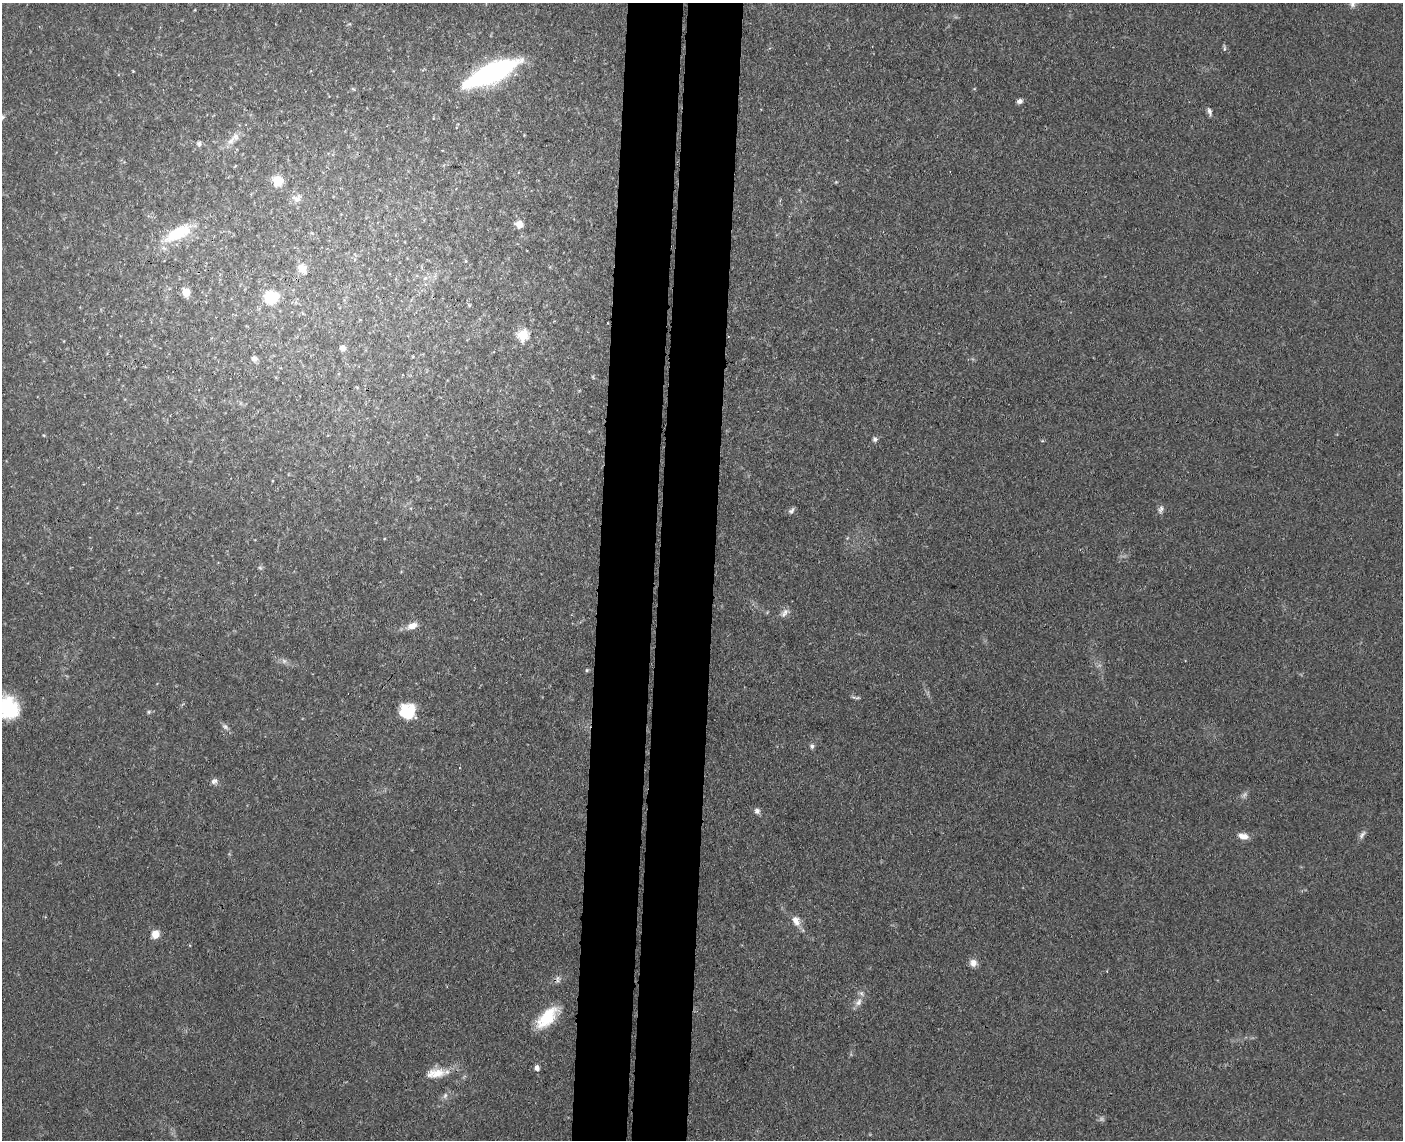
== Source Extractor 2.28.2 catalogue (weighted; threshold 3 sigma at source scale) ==
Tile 5 of 3 x 4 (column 2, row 2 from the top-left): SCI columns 1675-3075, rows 2284-3421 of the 4640 x 4568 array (HDU 1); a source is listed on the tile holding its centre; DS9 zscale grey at full resolution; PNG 1405 x 1142 px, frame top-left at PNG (2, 3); no overlay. Shown black and unused: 8% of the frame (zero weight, under 3 of 4 exposures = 5% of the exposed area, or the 3 px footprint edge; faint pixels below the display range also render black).
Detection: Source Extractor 2.28.2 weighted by HDU 2 'WHT'; one run over the whole footprint, this tile lists its part. Background 0.13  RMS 0.0071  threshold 0.0321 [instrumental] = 3 sigma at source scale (4.5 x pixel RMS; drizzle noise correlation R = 1.50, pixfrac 1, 0.05/0.05 arcsec/px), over >= 5 px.
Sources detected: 51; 2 too faint to see at this stretch — not listed; the other 49 listed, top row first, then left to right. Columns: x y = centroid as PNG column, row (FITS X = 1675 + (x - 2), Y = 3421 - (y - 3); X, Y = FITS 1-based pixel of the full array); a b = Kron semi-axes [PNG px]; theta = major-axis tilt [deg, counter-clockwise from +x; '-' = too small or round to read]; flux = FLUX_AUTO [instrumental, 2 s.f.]
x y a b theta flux
1352 3 10 7 85 3
1224 48 10 3 -85 1.1
133 71 3 3 - 0.57
492 73 52 16 25 140
353 89 6 4 -33 0.91
1020 101 6 5 - 2.7
1209 111 11 5 -70 2.4
2 117 7 6 - 1.8
231 141 15 7 48 5.8
199 144 7 6 - 1.8
278 181 8 7 - 20
297 199 13 10 -12 4.6
519 224 7 7 - 6.7
178 233 40 16 28 29
465 261 5 3 - 0.69
302 268 15 12 -49 6.9
425 278 6 4 44 1.4
186 292 6 6 - 12
271 298 8 7 - 53
523 335 6 6 - 54
343 348 6 5 - 4.4
254 358 7 7 - 3
44 435 4 4 - 0.66
875 439 7 6 - 1.9
1161 509 11 6 72 2.5
791 511 9 6 58 2.4
260 568 6 4 -19 1.1
784 613 14 7 52 3.7
412 626 12 7 20 7.1
284 661 7 7 - 2.2
587 670 5 4 - 0.89
7 708 25 22 -28 45
407 711 16 16 - 24
149 712 6 5 - 1.1
225 727 10 6 -37 2.1
812 746 6 5 - 2
214 781 9 8 - 2.6
757 811 8 7 - 2.5
1362 835 13 6 56 2.8
1243 836 13 7 -10 5.5
796 921 15 10 -61 6.3
155 934 9 8 - 7.1
973 963 9 9 - 4.7
558 979 10 7 81 2.7
858 1002 13 9 57 4.8
547 1017 29 14 46 26
537 1068 6 5 - 2.8
435 1073 28 13 8 13
445 1095 9 6 63 2.4
Isophote crosses this tile's border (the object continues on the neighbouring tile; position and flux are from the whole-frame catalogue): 3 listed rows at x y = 1352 3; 2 117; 7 708